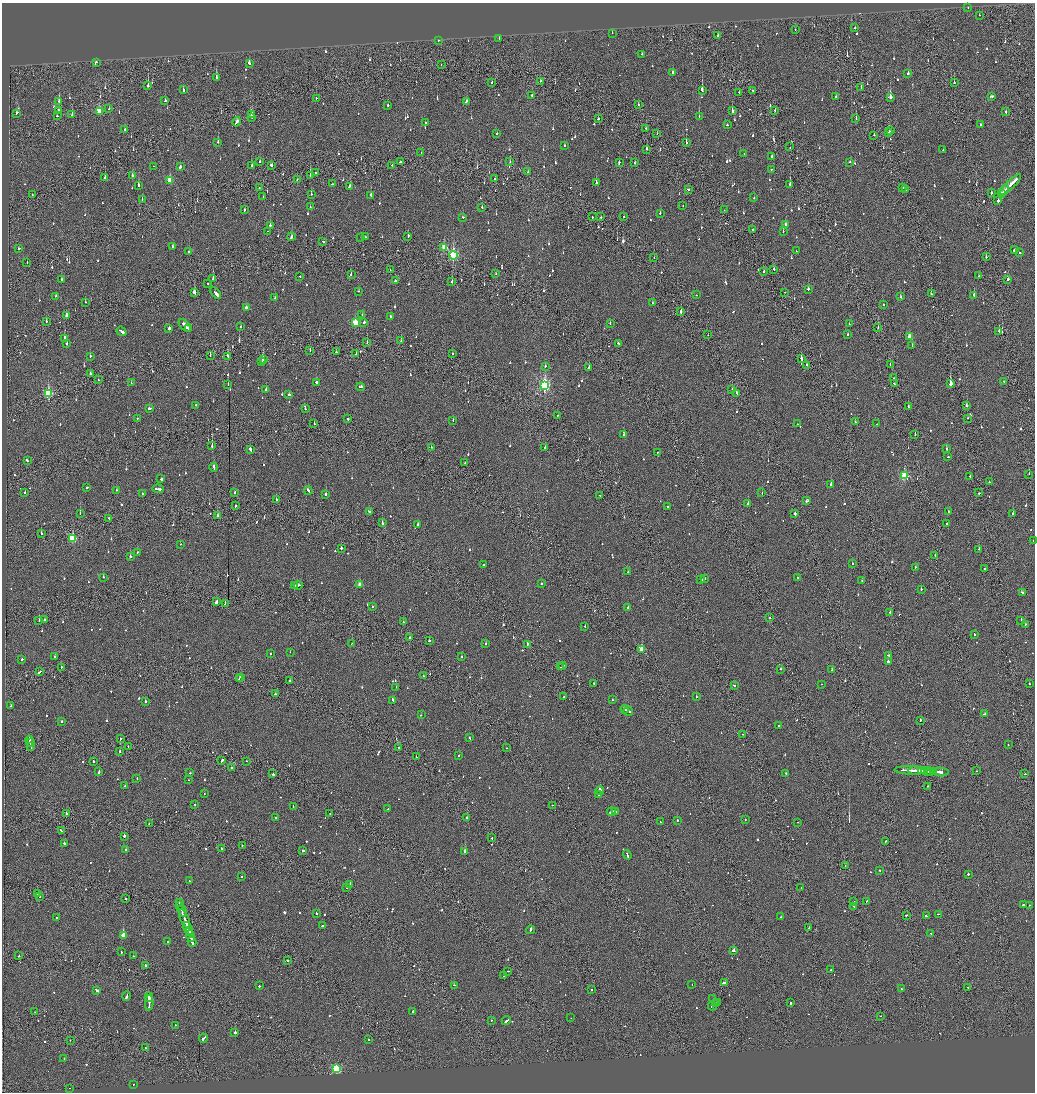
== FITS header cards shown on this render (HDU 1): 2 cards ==
NAXIS1  =                 2065
NAXIS2  =                 2180

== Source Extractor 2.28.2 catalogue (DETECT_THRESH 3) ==
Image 2065 x 2180 px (HDU 1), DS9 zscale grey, zoomed out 1/2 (1 PNG px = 2 x 2 image px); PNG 1037 x 1094 px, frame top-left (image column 1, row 2179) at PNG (2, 3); each listed source drawn as its Kron ellipse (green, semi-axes under 4 px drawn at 4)
Background -0.0948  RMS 0.063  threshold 0.189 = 3 sigma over >= 5 px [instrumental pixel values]
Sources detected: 1163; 74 cannot appear on this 1/2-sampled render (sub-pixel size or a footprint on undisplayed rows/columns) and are neither listed nor drawn; of the other 1089, the 500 brightest by FLUX_AUTO listed and drawn (589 fainter detections omitted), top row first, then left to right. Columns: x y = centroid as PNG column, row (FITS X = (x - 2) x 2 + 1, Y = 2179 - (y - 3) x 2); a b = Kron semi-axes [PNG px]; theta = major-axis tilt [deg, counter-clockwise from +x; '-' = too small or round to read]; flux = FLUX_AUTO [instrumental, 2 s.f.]
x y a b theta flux
968 8 2 2 - 49
979 15 2 2 - 52
855 28 2 2 - 94
795 30 2 1 - 50
612 33 2 2 - 110
718 36 2 2 - 81
499 38 2 2 - 66
438 40 2 1 - 57
642 54 2 2 - 69
96 62 2 2 - 55
249 63 3 2 - 120
441 64 2 1 - 45
673 72 2 2 - 110
908 74 2 2 - 96
216 77 4 2 - 250
540 81 2 1 - 110
492 82 2 2 - 52
954 83 2 2 - 58
148 86 2 2 - 250
861 87 2 1 - 60
183 90 2 2 - 82
702 90 3 2 - 660
752 91 2 1 - 75
739 92 2 1 - 42
532 95 2 2 - 50
992 96 4 2 - 150
836 97 2 2 - 60
890 97 3 2 - 820
316 98 2 1 - 55
59 101 3 2 - 130
165 101 3 2 - 66
466 101 3 2 - 190
388 105 2 2 - 59
638 105 2 2 - 50
109 109 2 2 - 52
58 110 2 2 - 170
775 110 2 1 - 130
100 111 3 3 - 320
732 111 3 2 - 160
1006 112 2 2 - 71
16 113 3 2 - 150
72 114 3 2 - 120
251 114 3 2 - 77
57 116 2 2 - 90
699 116 2 2 - 110
252 118 2 1 - 140
598 119 2 2 - 110
856 119 2 2 - 67
237 122 5 2 - 380
425 123 2 2 - 67
727 125 2 2 - 93
980 125 2 2 - 58
646 129 2 2 - 73
125 130 3 2 - 71
891 131 2 2 - 43
889 132 2 1 - 170
497 133 2 2 - 55
657 133 2 1 - 48
874 135 2 1 - 170
218 142 2 2 - 140
686 143 3 2 - 170
564 146 2 2 - 46
790 147 2 1 - 52
647 149 2 2 - 80
943 149 2 2 - 89
421 153 2 2 - 46
744 154 2 2 - 57
772 156 2 2 - 430
260 161 2 2 - 130
400 162 2 2 - 120
510 162 2 2 - 63
619 162 2 2 - 51
850 162 2 2 - 49
635 163 2 2 - 49
271 165 3 2 - 100
392 165 2 2 - 48
154 166 2 1 - 71
252 166 2 2 - 52
180 167 3 2 - 110
771 169 2 2 - 44
316 172 2 2 - 69
528 172 2 1 - 81
132 175 2 2 - 76
310 176 3 2 - 160
105 177 2 2 - 98
494 178 2 1 - 54
170 180 3 3 - 270
297 180 2 1 - 94
596 183 2 2 - 130
332 184 2 2 - 71
790 184 2 2 - 200
1010 184 14 2 44 760
138 185 2 2 - 240
350 186 3 2 - 110
902 187 2 2 - 100
259 188 2 2 - 76
905 189 2 1 - 45
688 190 2 2 - 190
1004 191 6 2 44 380
991 193 2 2 - 54
1001 193 2 2 - 91
311 194 2 2 - 67
32 195 2 1 - 42
371 195 2 2 - 260
263 197 2 2 - 44
754 198 2 2 - 52
142 200 2 2 - 43
998 201 2 2 - 240
683 206 2 1 - 45
310 207 2 2 - 59
482 207 2 2 - 61
244 210 3 2 - 49
724 210 2 1 - 53
660 213 2 2 - 58
624 216 2 2 - 60
463 217 2 2 - 100
592 217 2 2 - 100
601 217 2 2 - 110
785 224 2 2 - 120
270 225 2 2 - 160
753 230 2 1 - 49
268 231 2 2 - 52
783 231 2 2 - 64
408 236 3 2 - 93
291 237 4 2 - 200
361 237 2 2 - 59
365 237 2 2 - 52
323 242 3 2 - 65
172 246 2 2 - 50
18 248 3 2 - 67
444 248 3 3 - 290
1015 250 3 2 - 470
796 251 2 2 - 48
189 252 2 2 - 53
1020 253 2 2 - 85
453 255 4 3 - 1300
986 257 2 2 - 48
654 258 2 2 - 73
27 263 2 2 - 44
773 269 2 2 - 120
390 270 2 1 - 51
764 271 2 2 - 270
351 274 2 2 - 81
496 274 2 2 - 45
300 276 2 2 - 62
978 276 2 2 - 68
213 279 3 1 - 120
61 280 2 2 - 110
1008 280 2 2 - 230
395 281 3 2 - 81
452 282 2 2 - 200
208 283 2 2 - 97
808 289 2 2 - 120
358 291 2 2 - 60
785 292 2 1 - 46
194 293 3 2 - 360
216 293 7 2 -51 1300
931 294 2 2 - 100
697 295 2 1 - 110
56 296 2 2 - 56
974 296 3 2 - 420
900 297 2 2 - 47
275 298 2 2 - 51
85 302 2 2 - 92
653 303 2 2 - 70
883 304 2 1 - 58
246 308 3 2 - 58
681 312 3 2 - 280
362 314 2 2 - 46
66 316 3 2 - 310
391 316 2 2 - 67
46 321 2 2 - 130
364 322 2 2 - 53
355 323 3 3 - 510
610 323 3 2 - 53
849 324 2 2 - 54
185 325 8 2 -48 290
240 326 2 2 - 45
878 327 2 1 - 67
169 328 2 2 - 350
188 329 2 1 - 82
122 331 5 2 - 390
999 331 2 2 - 72
848 334 2 2 - 55
708 335 2 1 - 53
909 336 3 2 - 100
64 338 4 2 - 220
401 340 2 2 - 76
67 343 3 2 - 86
367 343 2 1 - 100
618 344 2 2 - 180
912 345 2 2 - 61
310 350 2 1 - 42
336 352 2 2 - 49
356 354 2 1 - 67
453 354 2 2 - 52
210 355 2 2 - 85
90 356 2 2 - 81
228 356 2 2 - 220
263 359 3 2 - 510
801 359 4 2 - 130
262 361 2 2 - 55
890 364 2 1 - 47
807 365 2 2 - 380
545 366 2 2 - 62
589 368 2 2 - 220
90 374 2 2 - 67
894 378 2 1 - 140
98 380 2 1 - 44
1004 381 2 2 - 56
316 382 2 2 - 75
131 383 2 2 - 43
228 384 2 2 - 83
894 384 3 2 - 86
950 384 3 1 - 7000
545 385 4 3 - 2000
361 387 4 2 - 130
732 389 2 1 - 47
266 390 2 2 - 57
737 393 3 2 - 88
48 394 4 3 - 880
289 394 3 2 - 100
195 405 2 2 - 42
966 406 2 2 - 59
908 407 2 2 - 67
149 408 3 2 - 76
305 409 2 2 - 72
557 416 2 2 - 46
967 418 2 2 - 67
137 419 2 2 - 48
348 419 2 2 - 120
453 420 2 2 - 53
855 422 2 2 - 77
314 423 2 2 - 45
797 424 2 2 - 320
877 424 2 1 - 50
624 434 2 2 - 51
915 434 2 2 - 77
212 446 2 2 - 420
431 447 2 1 - 48
545 447 2 2 - 110
250 449 4 2 - 180
946 449 2 2 - 220
657 452 2 2 - 45
948 457 2 2 - 70
27 460 3 2 - 160
465 463 2 2 - 70
214 467 4 2 - 170
1029 474 2 1 - 71
904 476 3 3 - 820
970 476 2 2 - 75
161 479 2 2 - 560
989 482 2 2 - 98
831 484 2 2 - 290
87 487 2 2 - 130
158 489 6 2 -3 230
117 490 2 2 - 100
308 491 4 2 - 160
235 492 3 2 - 66
25 493 2 2 - 47
762 493 2 2 - 48
979 493 2 2 - 300
142 494 2 2 - 64
326 494 2 2 - 450
600 495 2 2 - 97
276 499 2 2 - 91
807 501 3 2 - 110
748 504 2 2 - 340
235 506 2 2 - 190
667 506 2 2 - 89
369 512 3 2 - 86
948 512 3 2 - 78
80 513 2 2 - 100
1013 513 2 2 - 800
795 514 3 2 - 200
217 516 2 2 - 230
109 519 3 1 - 66
382 523 2 2 - 160
946 524 2 2 - 55
417 525 4 2 - 150
41 533 2 2 - 91
72 538 3 3 - 680
1033 541 2 1 - 79
180 544 2 1 - 55
341 548 2 2 - 140
979 549 2 2 - 110
137 552 2 2 - 54
935 555 2 1 - 43
130 556 2 2 - 110
852 564 2 2 - 49
484 565 2 2 - 130
915 567 2 2 - 50
985 568 2 2 - 47
628 572 3 2 - 77
103 577 2 2 - 150
797 578 2 2 - 57
701 579 2 2 - 49
704 579 2 2 - 72
862 581 2 2 - 56
360 584 3 2 - 120
541 584 2 2 - 47
294 585 3 2 - 130
298 585 4 2 - 130
921 589 2 2 - 160
1022 593 4 2 - 150
216 602 3 2 - 700
225 603 2 2 - 150
372 607 2 2 - 55
628 608 2 2 - 97
890 612 2 1 - 170
770 618 2 2 - 51
45 619 2 2 - 160
39 620 2 1 - 78
1021 620 2 2 - 110
403 622 2 2 - 82
1025 624 2 1 - 160
585 626 2 2 - 54
974 634 2 2 - 91
409 637 2 2 - 110
429 641 2 1 - 340
352 643 3 1 - 110
486 643 2 2 - 94
527 644 3 2 - 130
642 649 3 2 - 330
290 652 2 1 - 72
271 654 2 2 - 77
888 655 2 2 - 72
55 657 2 2 - 80
462 657 2 2 - 59
22 659 2 2 - 140
888 662 2 2 - 470
563 665 2 2 - 130
61 667 2 1 - 82
560 667 3 2 - 220
781 669 2 2 - 59
832 670 2 2 - 99
40 672 3 2 - 190
423 676 2 2 - 74
240 677 3 2 - 140
239 679 3 1 - 160
290 681 2 2 - 220
594 683 2 2 - 130
821 684 2 2 - 52
1029 684 2 2 - 85
734 685 2 2 - 53
396 687 2 2 - 45
275 694 2 2 - 48
563 697 2 1 - 42
696 697 2 2 - 120
393 700 3 2 - 200
612 700 2 2 - 84
145 701 2 2 - 150
11 706 2 1 - 54
625 709 4 2 - 230
628 711 5 2 - 310
985 714 4 2 - 110
421 715 2 1 - 90
920 720 2 1 - 780
61 721 2 2 - 130
779 726 2 2 - 50
743 734 2 2 - 74
120 738 2 2 - 48
469 738 2 2 - 57
30 741 5 2 - 220
30 743 2 1 - 78
1008 745 2 1 - 54
31 747 3 1 - 120
128 747 2 1 - 81
398 748 2 1 - 64
506 748 2 2 - 44
120 751 2 2 - 54
459 755 2 2 - 99
416 757 2 1 - 51
93 761 2 2 - 83
222 761 4 2 - 310
246 761 2 1 - 51
231 768 2 2 - 140
911 770 16 2 -2 950
915 771 6 2 0 370
922 771 4 2 - 310
927 771 6 2 -3 390
931 771 2 2 - 170
976 771 2 2 - 48
99 772 3 2 - 140
933 772 3 2 - 260
940 772 8 2 -5 390
190 773 2 2 - 53
786 773 2 2 - 81
273 774 2 2 - 93
1025 774 2 1 - 59
137 778 2 2 - 45
188 780 2 2 - 43
125 786 2 2 - 190
928 786 2 2 - 51
600 790 4 2 - 390
204 793 2 2 - 60
598 794 2 2 - 100
195 804 2 2 - 82
552 805 2 2 - 43
293 807 3 2 - 120
388 809 2 2 - 67
611 812 4 2 - 330
616 812 2 2 - 62
66 814 2 2 - 110
330 814 2 1 - 58
276 817 2 1 - 48
466 818 2 2 - 180
745 819 2 2 - 46
677 820 2 2 - 250
660 822 2 1 - 100
798 822 2 2 - 45
149 823 3 1 - 80
61 831 3 2 - 130
124 836 2 2 - 360
492 838 2 1 - 63
886 841 3 2 - 120
64 844 3 2 - 280
242 846 2 2 - 46
126 849 2 2 - 52
222 849 2 2 - 220
303 851 2 2 - 59
465 852 2 2 - 2900
627 855 5 2 - 160
845 866 2 1 - 50
879 870 2 2 - 130
968 874 2 2 - 120
241 876 2 2 - 90
189 881 2 2 - 51
349 884 4 2 - 150
346 888 2 1 - 62
801 888 2 2 - 90
37 893 2 2 - 85
40 896 2 2 - 62
125 899 2 2 - 77
866 901 2 2 - 67
854 902 2 1 - 46
179 903 3 1 - 130
180 905 2 1 - 150
1023 905 2 2 - 94
1029 905 2 2 - 51
854 906 2 1 - 45
182 911 6 2 -74 730
316 913 2 2 - 61
938 914 2 1 - 80
906 915 2 2 - 70
926 916 2 2 - 150
57 917 2 2 - 52
781 917 2 2 - 50
185 919 10 2 -68 460
323 926 2 2 - 260
809 928 3 1 - 110
188 929 7 2 -67 700
530 930 4 2 - 200
190 931 4 2 - 340
931 933 2 2 - 88
123 935 4 2 - 19000
190 936 6 2 -75 300
168 942 2 1 - 44
192 942 5 2 - 250
733 951 3 2 - 1600
121 952 2 2 - 54
19 956 2 1 - 50
133 956 2 2 - 66
288 960 2 2 - 120
145 965 2 2 - 570
831 970 2 2 - 62
508 971 2 2 - 49
504 976 2 1 - 58
724 982 3 2 - 560
692 984 2 2 - 56
454 985 2 2 - 72
259 986 2 2 - 110
968 988 2 2 - 64
901 989 2 2 - 81
97 990 3 2 - 180
591 990 2 1 - 85
127 996 5 2 - 200
149 997 4 2 - 340
713 999 2 2 - 82
718 1002 3 1 - 120
149 1003 8 2 87 360
790 1003 3 2 - 1100
715 1004 2 1 - 170
712 1006 4 2 - 140
413 1011 2 2 - 88
35 1012 2 1 - 57
880 1016 2 1 - 55
571 1018 2 2 - 54
491 1020 2 2 - 93
506 1021 5 2 - 170
176 1025 2 2 - 73
235 1032 2 2 - 3000
203 1038 5 2 - 180
369 1039 2 2 - 180
70 1040 2 2 - 43
145 1047 2 1 - 74
64 1059 2 2 - 52
336 1069 3 3 - 1200
133 1084 2 2 - 59
69 1088 2 1 - 110
At the frame edge (FLAGS 8, measured only in part): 1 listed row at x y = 1033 541
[589 fainter detections neither listed nor drawn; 74 sub-pixel or undisplayed-footprint detections neither listed nor drawn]